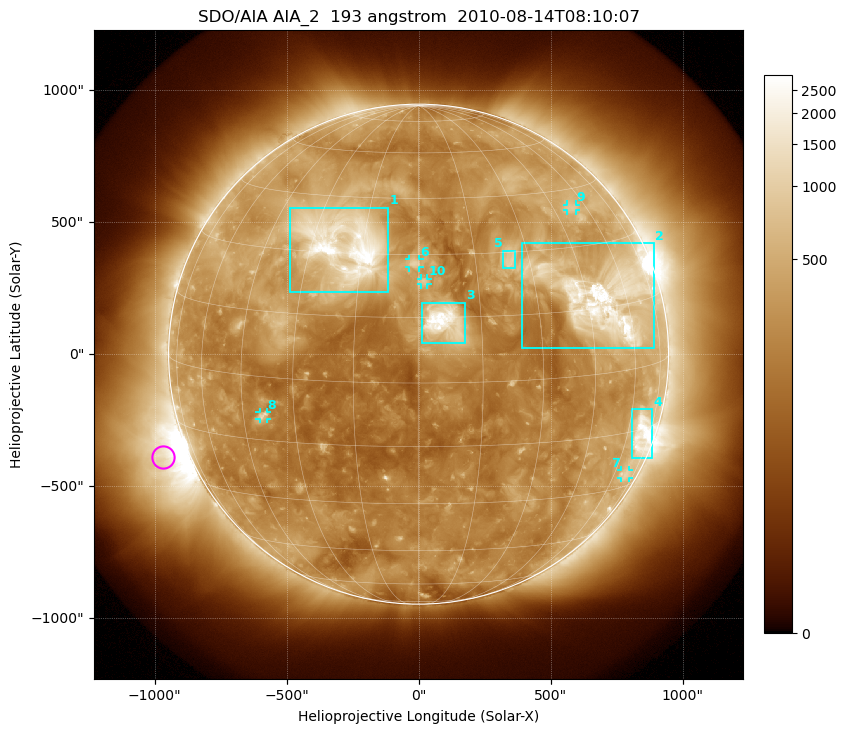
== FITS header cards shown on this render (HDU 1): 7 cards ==
TELESCOP= 'SDO/AIA'
INSTRUME= 'AIA_2'
WAVELNTH=                  193
WAVEUNIT= 'angstrom'
DATE-OBS= '2010-08-14T08:10:07.84'
CTYPE1  = 'HPLN-TAN'
CTYPE2  = 'HPLT-TAN'

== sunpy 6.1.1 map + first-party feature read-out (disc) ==
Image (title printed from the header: SDO/AIA AIA_2  193 angstrom  2010-08-14T08:10:07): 1024 x 1024 px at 2.4 arcsec/px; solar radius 947 arcsec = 395 px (full disc in frame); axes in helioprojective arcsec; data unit not stated in the header (colour bar unlabelled)
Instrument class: DISC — disc imager (sunpy class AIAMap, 193 A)
Bright regions (active regions / flare kernels): reference = the median radial profile (limb darkening/brightening removed); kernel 9 px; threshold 5 sigma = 527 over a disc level ~259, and >= 1.15x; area >= 12 px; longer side >= 9 px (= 22 arcsec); searched inside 0.97 R_sun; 10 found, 10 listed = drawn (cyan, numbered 1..; 5 of them under ~33 arcsec drawn as corner ticks so the feature stays visible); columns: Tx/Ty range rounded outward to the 5 arcsec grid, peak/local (2 s.f.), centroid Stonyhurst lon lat
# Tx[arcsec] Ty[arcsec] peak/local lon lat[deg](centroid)
1 -490..-115 235..555 17 -21 +32
2 390..890 25..420 11 +50 +17
3 15..175 40..195 16 +6 +14
4 805..885 -395..-205 8 +67 -16
5 320..370 325..390 4.9 +24 +28
6 -35..5 325..360 5.6 -1 +28
7 765..800 -470..-440 2.7 +67 -26
8 -605..-575 -245..-220 4.3 -39 -9
9 565..595 545..570 3.3 +53 +40
10 10..35 265..285 4.9 +1 +23
Off-limb structures (1.02-1.3 R_sun): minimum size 162 px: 2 found; the strongest spans PA ~85..135 deg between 1.02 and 1.3 R_sun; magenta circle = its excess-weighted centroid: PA ~110 deg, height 1.1 R_sun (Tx ~-970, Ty ~-390 arcsec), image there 6.1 x the reference